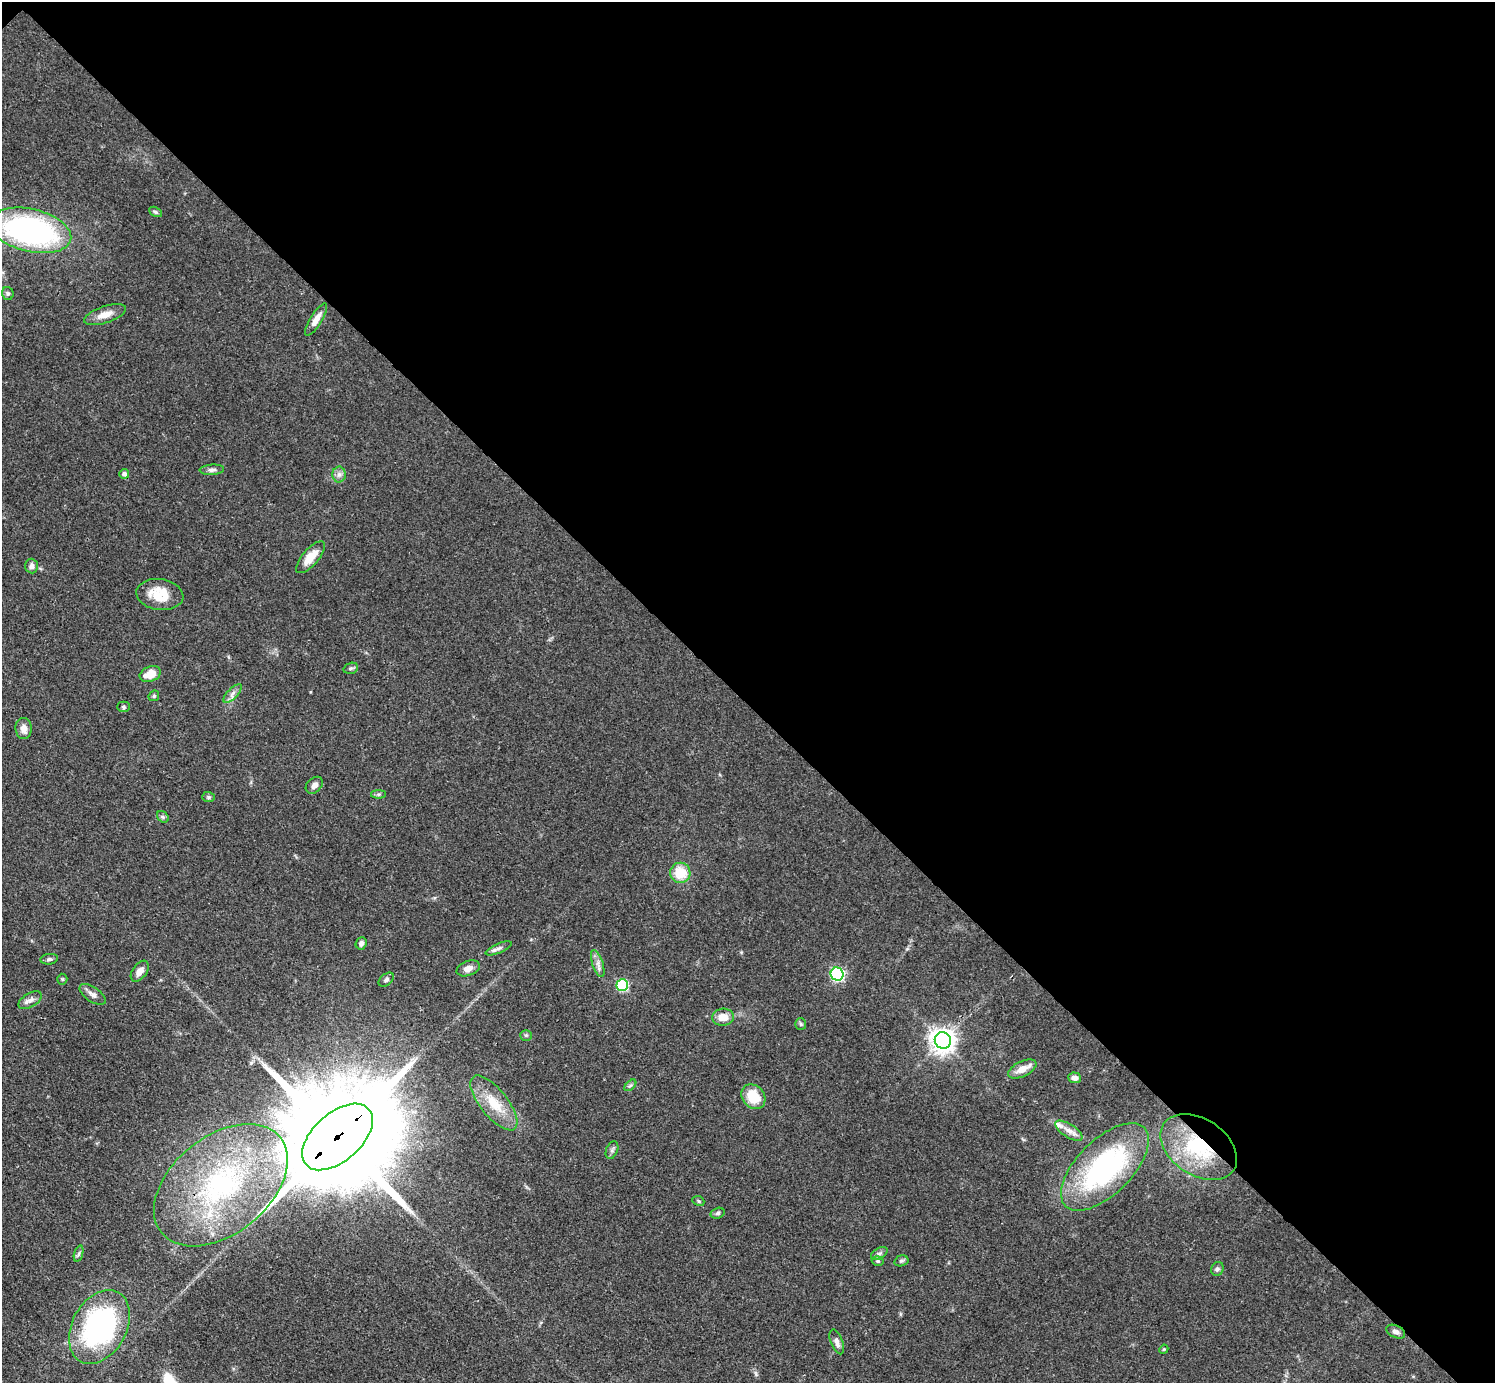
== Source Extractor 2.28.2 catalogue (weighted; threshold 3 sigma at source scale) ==
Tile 3 of 4 x 4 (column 3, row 1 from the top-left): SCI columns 2997-4489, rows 4450-5830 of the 5993 x 5993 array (HDU 1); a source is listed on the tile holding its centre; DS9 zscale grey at full resolution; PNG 1497 x 1385 px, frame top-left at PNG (2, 2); each listed source drawn as its Kron ellipse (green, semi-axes under 4 px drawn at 4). Shown black and unused: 51% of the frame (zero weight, under 3 of 4 exposures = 1% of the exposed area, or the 3 px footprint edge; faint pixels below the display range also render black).
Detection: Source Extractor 2.28.2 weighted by HDU 2 'WHT'; one run over the whole footprint, this tile lists its part. Background 0.0501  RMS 0.0052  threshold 0.0236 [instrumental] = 3 sigma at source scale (4.5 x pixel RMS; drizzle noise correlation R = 1.50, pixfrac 1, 0.05/0.05 arcsec/px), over >= 5 px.
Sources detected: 62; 2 inside a brighter listed object's ellipse — not listed separately; the other 60 listed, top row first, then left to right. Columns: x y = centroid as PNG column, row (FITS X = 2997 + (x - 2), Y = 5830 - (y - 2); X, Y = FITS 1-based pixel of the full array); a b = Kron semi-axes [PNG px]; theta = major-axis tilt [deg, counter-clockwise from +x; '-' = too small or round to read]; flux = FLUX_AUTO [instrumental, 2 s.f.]
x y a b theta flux
155 212 7 4 -27 0.98
31 230 41 21 -13 140
8 293 6 6 - 0.95
105 315 22 8 19 6.5
316 319 18 6 58 4.6
212 470 12 5 3 1.7
124 474 5 5 - 1.8
339 474 8 6 90 2
311 557 20 8 49 8.3
32 566 7 6 - 1.9
160 595 23 15 -8 12
351 668 7 5 19 1.1
150 674 11 7 21 8.3
233 693 12 5 46 2.3
154 696 6 5 - 0.79
124 707 6 5 - 1
24 729 10 8 -85 3.9
314 785 10 7 43 2.4
378 794 7 4 0 0.98
208 797 6 5 - 0.93
163 817 6 5 - 0.95
680 873 10 10 - 13
361 943 6 5 - 2
498 948 14 5 24 1.9
49 959 9 5 7 1.3
598 963 14 5 -71 2.6
468 968 12 7 19 4
140 971 12 7 54 3.8
837 974 6 6 - 84
62 979 5 5 - 0.68
386 980 9 5 40 1.2
622 985 6 6 - 50
93 994 15 7 -33 2.8
30 1000 13 7 32 2.7
723 1017 11 8 3 6
801 1024 6 5 - 0.82
526 1035 6 5 - 0.79
943 1040 8 8 - 480
1022 1069 15 7 26 5.9
1074 1078 6 5 - 2.8
630 1085 7 4 44 1
753 1097 13 11 -48 14
494 1103 33 13 -51 14
1069 1131 15 6 -33 3.9
337 1137 42 24 42 20000
1199 1147 42 28 -34 47
612 1150 9 5 67 1.4
1105 1167 55 27 45 93
221 1185 76 49 39 110
698 1201 6 4 -24 0.78
718 1213 7 5 16 0.99
879 1253 9 5 32 1.4
79 1254 8 3 71 1.1
878 1261 6 4 -15 0.87
901 1261 7 5 15 1.1
1217 1269 7 6 - 1.4
99 1327 39 27 61 100
1396 1332 10 6 -25 2.1
837 1342 13 6 -70 2.4
1164 1349 5 3 - 0.53
Overlapping masked pixels (flux is a lower limit): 2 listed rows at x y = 337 1137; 1199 1147
Isophote crosses this tile's border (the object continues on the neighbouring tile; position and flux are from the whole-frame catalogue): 1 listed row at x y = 31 230